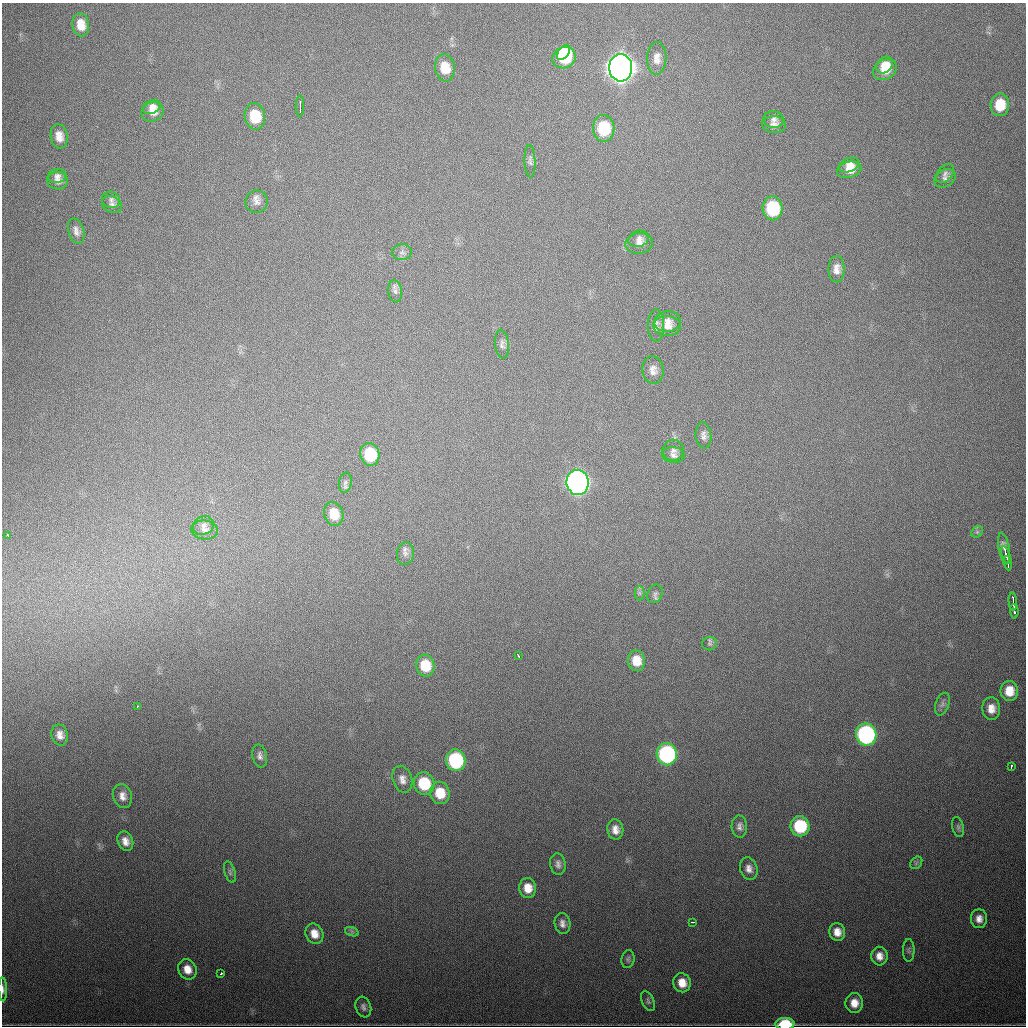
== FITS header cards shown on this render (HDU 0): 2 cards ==
NAXIS1  =                 1024
NAXIS2  =                 1024

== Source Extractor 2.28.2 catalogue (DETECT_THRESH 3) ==
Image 1024 x 1024 px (HDU 0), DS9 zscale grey, 1 PNG px = 1 image px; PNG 1028 x 1028 px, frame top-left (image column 1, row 1024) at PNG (2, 3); each listed source drawn as its Kron ellipse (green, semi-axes under 4 px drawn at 4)
Background 709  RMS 21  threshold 64.5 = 3 sigma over >= 5 px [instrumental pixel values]
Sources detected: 103; all 103 listed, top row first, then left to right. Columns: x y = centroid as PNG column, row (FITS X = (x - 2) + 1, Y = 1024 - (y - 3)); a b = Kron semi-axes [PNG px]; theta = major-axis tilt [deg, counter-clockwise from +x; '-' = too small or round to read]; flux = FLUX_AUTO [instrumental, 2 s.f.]
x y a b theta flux
81 25 12 8 -82 1.9e+04
564 52 8 5 54 4.5e+04
564 58 12 10 27 8.8e+04
657 58 16 9 88 1.3e+04
885 65 9 7 46 1.6e+04
445 68 13 10 -83 2.5e+04
621 68 13 11 -87 2.6e+06
885 70 12 9 32 2.8e+04
1000 105 11 9 85 3.3e+04
300 106 11 2 90 6.0e+03
152 107 9 6 26 9.7e+03
152 112 11 9 21 1.3e+04
255 116 13 10 -79 4.5e+04
774 119 10 8 -5 6.4e+03
774 125 12 8 -2 8.0e+03
604 128 13 10 -87 6.8e+04
59 136 12 8 -80 1.4e+04
530 161 16 5 -88 4.8e+03
849 165 11 7 20 1.2e+04
849 170 12 8 14 1.6e+04
945 173 11 7 51 5.1e+03
57 176 9 7 9 5.9e+03
945 178 11 8 29 6.0e+03
58 181 10 8 -3 8.9e+03
111 200 9 8 - 5.1e+03
256 202 11 11 - 9.2e+03
112 204 10 8 -28 5.7e+03
773 208 12 10 -87 9.3e+04
76 231 13 7 -73 8.0e+03
639 239 10 8 14 6.4e+03
639 243 14 10 6 9.4e+03
402 252 10 8 9 5.6e+03
837 269 13 8 90 1.1e+04
395 291 11 7 -83 5.5e+03
667 322 13 10 5 1.1e+04
656 325 16 8 -90 8.3e+03
667 326 14 10 -3 1.3e+04
502 344 14 7 -84 5.6e+03
653 370 14 10 -84 1.1e+04
703 435 13 8 -83 7.3e+03
673 450 11 10 - 7.1e+03
370 454 11 9 -78 5.9e+04
673 455 11 8 -6 7.2e+03
578 482 12 11 - 1.1e+06
345 483 10 6 79 4.7e+03
334 514 12 9 -75 2.4e+04
203 526 11 9 28 7.9e+03
205 530 13 9 -7 9.5e+03
977 532 6 5 - 3.0e+03
8 535 3 2 - 2.3e+03
1004 548 15 5 -79 7.4e+03
405 553 11 8 86 7.1e+03
1006 555 9 3 -74 1.1e+04
1008 563 7 2 -83 3.4e+03
639 593 7 5 -90 3.1e+03
655 594 10 7 67 5.0e+03
1013 601 9 2 -87 6.0e+03
1014 611 7 3 -86 6.2e+03
709 644 7 6 - 3.6e+03
518 656 4 2 - 2.3e+03
636 661 10 8 -83 2.3e+04
425 666 11 9 -76 3.6e+04
1009 691 10 8 89 2.4e+04
942 704 12 6 70 5.6e+03
137 706 3 2 - 1.6e+03
991 709 11 9 -88 1.4e+04
866 734 11 10 - 3.4e+05
60 735 10 8 -75 1.0e+04
667 754 11 10 - 2.5e+05
260 756 11 7 -78 6.3e+03
456 760 11 9 -76 1.6e+05
1011 766 4 2 - 2.9e+03
402 779 14 9 -74 1.1e+04
424 783 11 10 - 6.3e+04
440 793 11 9 -74 3.2e+04
122 796 12 9 -75 1.1e+04
739 826 11 8 -86 6.7e+03
800 826 10 9 - 8.4e+04
958 827 10 6 -76 3.8e+03
615 830 10 8 -82 1.1e+04
125 841 10 7 -68 1.2e+04
916 863 7 5 48 3.0e+03
558 864 11 8 -81 6.2e+03
749 869 11 8 -72 9.4e+03
230 872 11 5 -72 4.3e+03
528 888 10 8 -83 1.9e+04
979 919 9 8 - 1.0e+04
692 922 3 2 - 2.6e+03
562 923 10 8 -79 8.1e+03
352 932 7 4 -19 2.8e+03
837 932 9 7 -79 1.4e+04
314 934 10 8 -62 1.7e+04
909 950 11 5 -90 3.6e+03
879 956 9 8 - 1.2e+04
628 959 9 6 82 3.7e+03
187 969 10 9 - 1.8e+04
221 973 3 3 - 1.0e+04
682 983 9 8 - 1.9e+04
3 989 12 4 -88 5.1e+03
648 1001 10 6 -65 3.6e+03
854 1003 10 9 - 1.7e+04
363 1007 10 7 -72 5.8e+03
785 1024 9 6 0 6.8e+04
At the frame edge (FLAGS 8, measured only in part): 2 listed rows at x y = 3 989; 785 1024